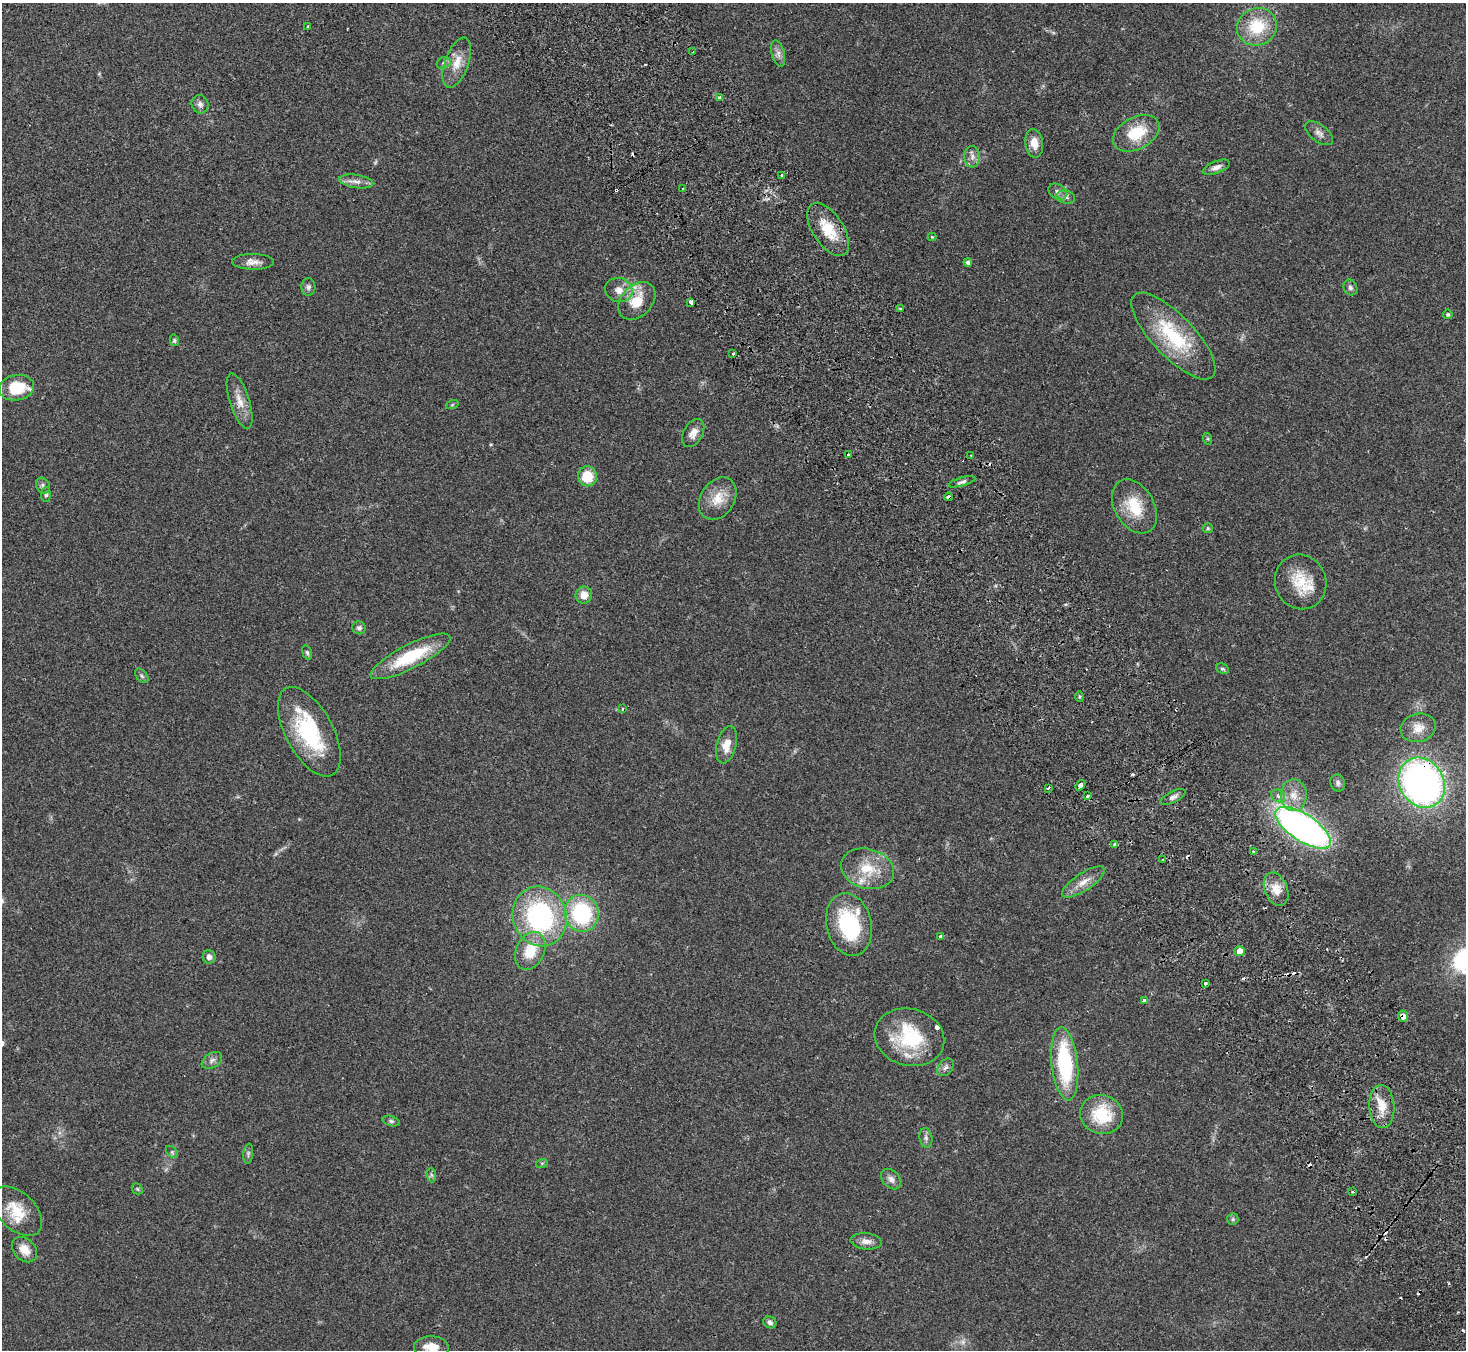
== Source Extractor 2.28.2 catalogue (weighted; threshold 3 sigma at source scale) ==
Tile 6 of 4 x 4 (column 2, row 2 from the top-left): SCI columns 1515-2978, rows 2895-4242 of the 5960 x 5922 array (HDU 1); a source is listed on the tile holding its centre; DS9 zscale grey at full resolution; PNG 1468 x 1352 px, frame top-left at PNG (2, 3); each listed source drawn as its Kron ellipse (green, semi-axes under 4 px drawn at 4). Shown black and unused: <1% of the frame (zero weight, under 2 of 3 exposures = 3% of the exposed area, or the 3 px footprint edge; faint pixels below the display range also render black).
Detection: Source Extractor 2.28.2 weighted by HDU 2 'WHT'; one run over the whole footprint, this tile lists its part. Background 0.0842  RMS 0.0075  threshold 0.0337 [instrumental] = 3 sigma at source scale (4.5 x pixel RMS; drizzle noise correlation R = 1.50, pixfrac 1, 0.05/0.05 arcsec/px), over >= 5 px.
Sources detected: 127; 1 too faint to see at this stretch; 15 cosmic-ray / hot-pixel residue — neither listed nor drawn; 6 inside a brighter listed object's ellipse — not listed separately; the other 105 listed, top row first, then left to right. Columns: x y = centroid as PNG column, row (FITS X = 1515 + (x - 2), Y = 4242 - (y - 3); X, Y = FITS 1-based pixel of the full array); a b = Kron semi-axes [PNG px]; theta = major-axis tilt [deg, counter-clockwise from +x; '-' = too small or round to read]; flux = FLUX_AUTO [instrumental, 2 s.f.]
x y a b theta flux
308 26 3 3 - 0.76
1257 27 20 18 25 29
693 52 3 2 - 1.4
778 54 13 6 -76 3.7
444 63 7 5 23 1.8
457 63 26 11 70 12
720 97 3 3 - 2.7
200 104 9 8 - 3.4
1136 133 25 16 28 26
1319 133 16 8 -37 4
1034 143 14 9 -81 8.5
972 157 10 8 -88 4.1
1216 167 14 6 22 3.8
782 175 3 3 - 2.3
356 181 17 6 -9 4.7
683 189 3 3 - 1.3
1058 192 10 7 -32 2.6
1066 197 9 6 -10 2.6
828 229 30 15 -57 22
932 237 4 4 - 0.84
253 262 21 8 -1 5.7
968 262 4 4 - 2.8
308 287 9 7 -86 2.2
1350 288 8 6 -65 2.1
619 290 14 12 -19 7.2
637 301 21 15 46 19
691 302 4 4 - 8.1
900 309 3 3 - 0.83
1448 314 5 4 - 1.5
1173 336 57 21 -46 56
174 340 6 4 -78 1.1
733 354 3 3 - 1.5
16 388 17 12 10 23
240 401 28 10 -72 9.8
452 405 6 4 19 0.88
693 433 15 9 60 6.1
1208 439 6 4 -72 0.98
848 454 3 3 - 1.7
971 455 2 2 - 0.65
587 476 10 9 - 17
962 482 14 3 15 2.2
43 486 8 6 -62 2
46 494 7 5 88 1.5
949 497 4 3 - 6.8
718 499 23 17 57 15
1134 506 29 20 -60 26
1208 528 5 5 - 0.86
1301 582 27 25 -69 24
584 595 8 8 - 8
359 628 7 6 - 2
307 653 7 4 -72 1.5
411 656 44 12 27 41
1222 669 6 5 - 1.3
142 676 8 5 -49 1.6
1079 697 5 3 - 1.1
623 709 3 2 - 1.1
1418 728 18 14 14 9.2
309 732 49 23 -62 64
727 745 19 10 76 9.9
1338 783 8 7 - 2.4
1422 783 26 22 -59 300
1080 785 5 3 - 15
1048 788 3 2 - 1.3
1294 795 16 13 -89 11
1087 796 3 3 - 2.4
1278 796 7 6 - 2.7
1173 797 14 5 27 3.2
1303 828 32 13 -33 310
1115 845 4 3 - 2.6
1254 852 3 3 - 1.5
1163 860 3 3 - 2
867 869 27 19 -16 23
1083 882 25 8 34 8.9
1276 889 17 11 -68 11
582 913 18 17 - 71
540 916 30 26 -71 110
849 925 32 22 -76 66
940 936 4 3 - 1.5
530 951 20 14 66 20
1240 951 5 5 - 7.3
209 957 6 6 - 3.2
1205 983 3 3 - 2
1144 1001 4 3 - 3.6
1403 1016 5 5 - 4.6
909 1037 35 28 -15 51
212 1060 11 7 33 3.1
1065 1064 37 13 -84 74
946 1067 10 6 50 2.6
1382 1107 21 12 -87 13
1102 1114 21 19 -19 33
391 1121 8 5 -15 1.5
926 1138 10 6 -80 2.4
172 1152 7 4 -46 1.3
248 1154 10 5 84 1.7
542 1163 6 4 18 1
431 1175 7 4 -88 1.5
891 1179 11 8 -49 3.7
137 1189 6 5 - 1.1
1353 1191 3 2 - 1.1
17 1211 30 18 -44 20
1233 1219 6 5 - 1.3
866 1241 15 8 -6 5
24 1250 14 10 -46 8.8
770 1322 7 5 -29 2.3
431 1347 17 11 -1 11
Overlapping masked pixels (flux is a lower limit): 3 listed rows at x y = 949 497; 1422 783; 1403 1016
Isophote crosses this tile's border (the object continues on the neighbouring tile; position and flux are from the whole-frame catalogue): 1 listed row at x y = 431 1347